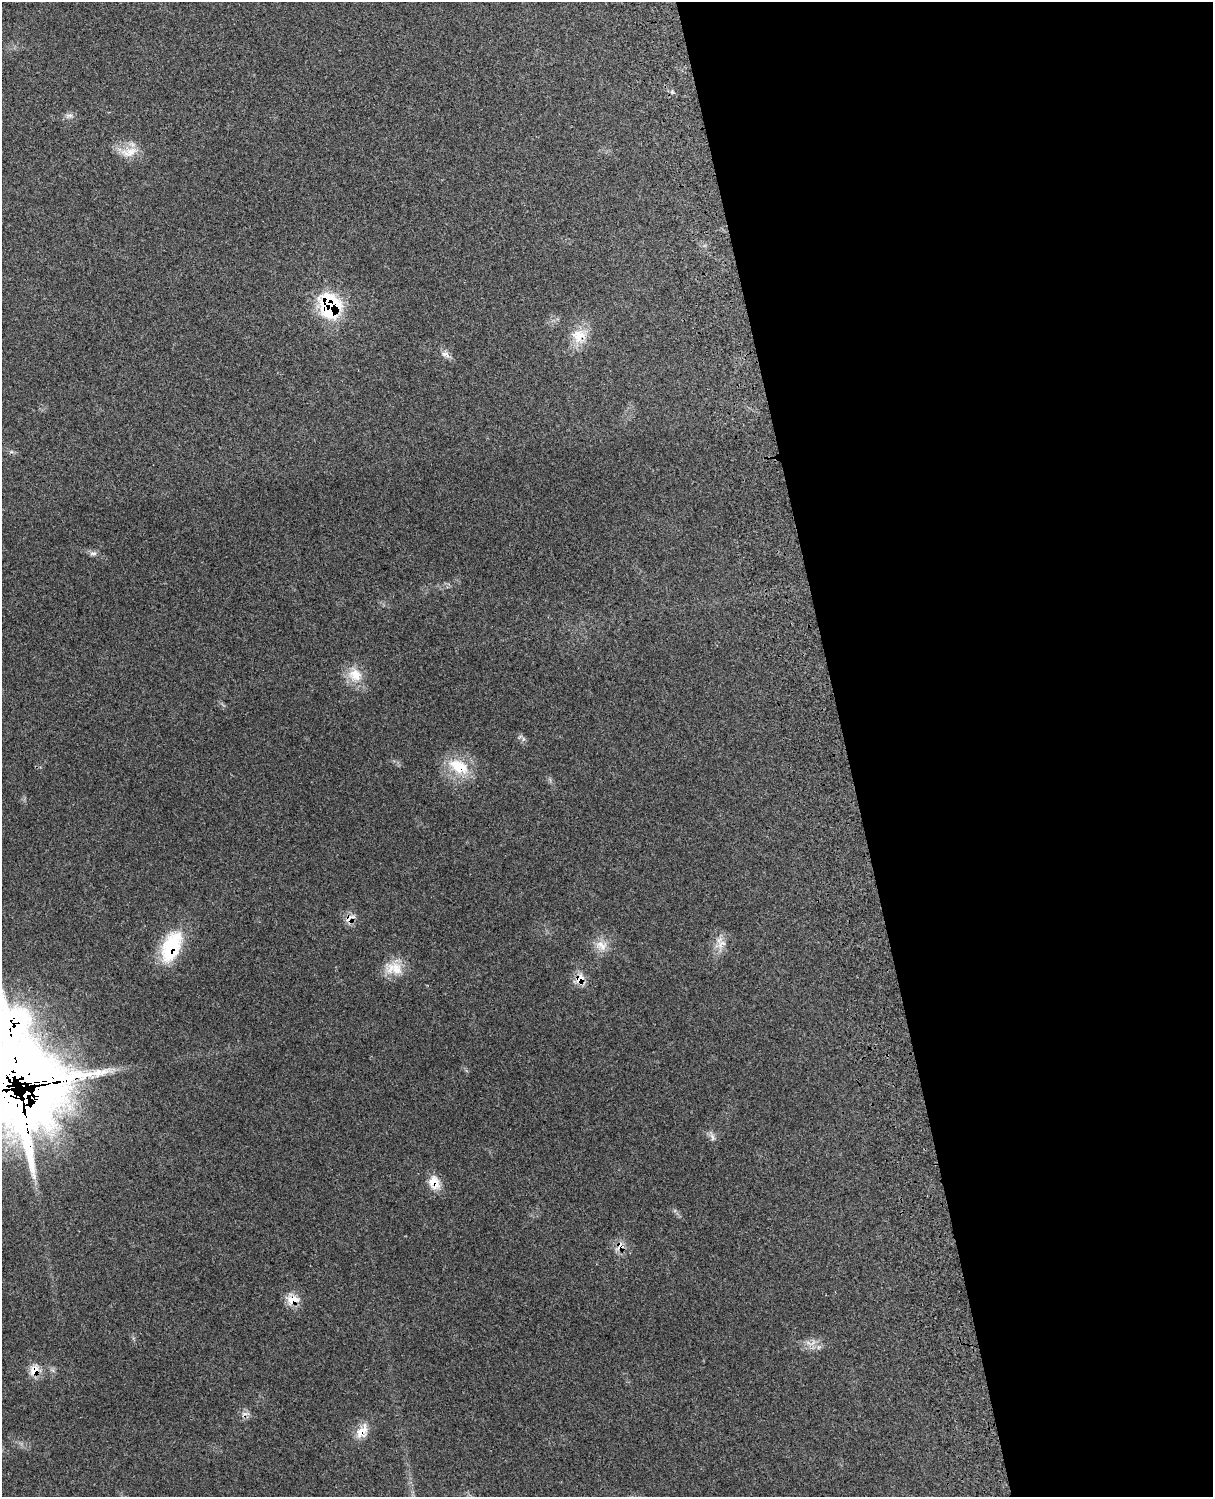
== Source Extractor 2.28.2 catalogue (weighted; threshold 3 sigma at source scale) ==
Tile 8 of 4 x 3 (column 4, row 2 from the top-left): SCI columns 3750-4960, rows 1659-3153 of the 5085 x 4920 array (HDU 1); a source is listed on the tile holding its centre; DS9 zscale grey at full resolution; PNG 1215 x 1499 px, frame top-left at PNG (2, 2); no overlay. Shown black and unused: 30% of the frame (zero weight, under 3 of 4 exposures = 6% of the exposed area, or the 3 px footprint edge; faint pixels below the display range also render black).
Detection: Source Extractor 2.28.2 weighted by HDU 2 'WHT'; one run over the whole footprint, this tile lists its part. Background 0.27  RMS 0.0091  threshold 0.0411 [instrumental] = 3 sigma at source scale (4.5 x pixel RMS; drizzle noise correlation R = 1.50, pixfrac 1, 0.05/0.05 arcsec/px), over >= 5 px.
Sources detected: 29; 3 inside a brighter object's white glare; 1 cosmic-ray / hot-pixel residue — not listed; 2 inside a brighter listed object's ellipse — not listed separately; the other 23 listed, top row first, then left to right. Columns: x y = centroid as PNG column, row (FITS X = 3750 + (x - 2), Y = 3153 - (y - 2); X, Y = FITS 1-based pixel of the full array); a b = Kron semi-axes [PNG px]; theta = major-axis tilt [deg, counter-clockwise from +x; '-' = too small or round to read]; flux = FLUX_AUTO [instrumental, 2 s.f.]
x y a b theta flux
69 115 12 4 0 2.8
129 152 27 13 11 15
329 305 21 15 -70 110
579 336 21 20 - 19
445 354 12 8 -22 4.6
93 553 12 4 0 2.9
355 675 21 18 -45 18
459 766 30 17 -26 31
349 918 15 9 42 7.8
722 944 16 10 45 9.4
601 945 19 13 -24 11
171 947 40 20 68 52
396 969 23 17 -43 18
579 979 16 11 52 10
12 1103 110 70 -57 1800
712 1137 12 6 -68 3.5
434 1182 18 13 -68 13
620 1246 13 9 51 7.5
293 1300 18 11 8 12
813 1343 13 3 31 3.6
819 1347 7 5 44 2.1
34 1371 12 11 - 12
362 1431 22 12 56 13
Overlapping masked pixels (flux is a lower limit): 12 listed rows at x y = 329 305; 579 336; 459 766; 349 918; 171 947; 579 979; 12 1103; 434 1182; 620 1246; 293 1300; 34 1371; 362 1431
Isophote crosses this tile's border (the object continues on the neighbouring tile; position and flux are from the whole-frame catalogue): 1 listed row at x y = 12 1103